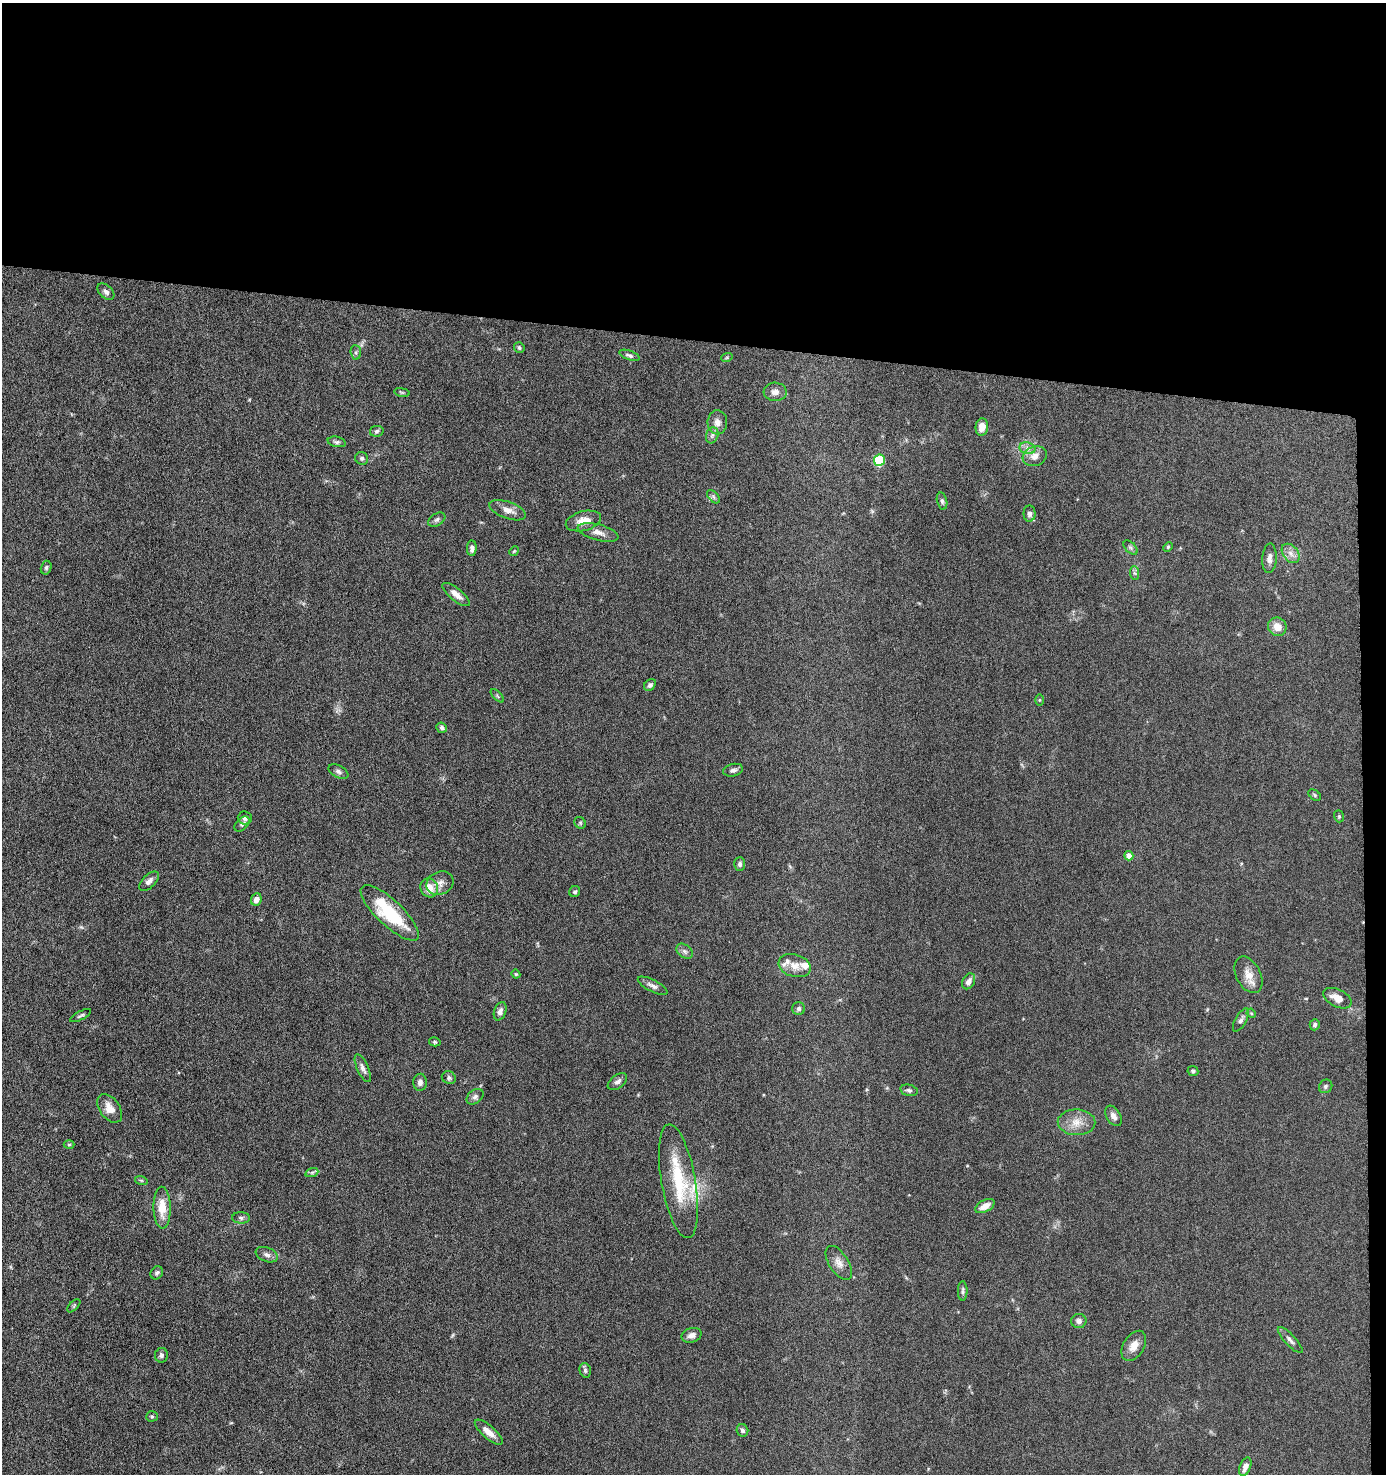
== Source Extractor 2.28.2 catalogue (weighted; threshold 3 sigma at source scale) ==
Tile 3 of 3 x 3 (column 3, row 1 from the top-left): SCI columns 2879-4262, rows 2949-4420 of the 4507 x 4427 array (HDU 1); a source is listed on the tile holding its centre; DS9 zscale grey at full resolution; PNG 1388 x 1476 px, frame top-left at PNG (2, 3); each listed source drawn as its Kron ellipse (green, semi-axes under 4 px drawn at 4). Shown black and unused: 24% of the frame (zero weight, under 6 of 11 exposures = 3% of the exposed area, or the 3 px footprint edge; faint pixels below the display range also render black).
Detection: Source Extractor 2.28.2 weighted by HDU 2 'WHT'; one run over the whole footprint, this tile lists its part. Background 0.0677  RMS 0.0054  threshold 0.022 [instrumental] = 3 sigma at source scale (4.09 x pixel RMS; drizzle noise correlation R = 1.36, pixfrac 0.8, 0.05/0.05 arcsec/px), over >= 5 px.
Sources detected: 104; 5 inside a brighter listed object's ellipse — not listed separately; the other 99 listed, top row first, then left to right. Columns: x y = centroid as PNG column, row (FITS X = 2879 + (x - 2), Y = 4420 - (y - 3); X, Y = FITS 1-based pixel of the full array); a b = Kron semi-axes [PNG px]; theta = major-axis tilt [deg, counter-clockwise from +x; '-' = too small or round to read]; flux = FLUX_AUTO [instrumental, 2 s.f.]
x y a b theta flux
106 292 10 6 -44 1.7
519 348 5 5 - 0.87
356 352 7 5 -85 1
629 355 10 4 -20 1.3
727 357 6 3 19 0.52
402 392 8 4 -9 0.67
775 392 11 9 -2 2.7
717 422 12 10 88 3.1
982 427 8 6 84 4
377 431 7 5 12 1
712 435 8 6 69 1.3
337 442 9 5 -12 1.1
1027 448 8 6 -12 1.9
1035 456 12 9 18 4.1
362 458 7 6 - 1.1
880 460 5 5 - 34
713 497 8 4 -46 1.1
942 501 8 5 -75 1.1
508 510 19 8 -19 4.2
1030 514 8 6 -90 1.6
437 520 9 6 32 1.2
583 521 18 9 15 5.9
598 532 21 8 -15 3.8
1131 547 8 5 -45 1.1
1168 547 5 4 - 0.58
472 548 8 5 88 1.6
514 551 5 4 - 0.51
1291 553 11 7 -51 2.9
1269 558 15 7 87 2.6
46 568 7 5 75 0.95
1134 573 7 4 -88 0.99
456 594 17 6 -39 3.4
1277 627 10 9 - 4.9
650 685 7 5 44 1.4
497 696 8 3 -46 0.66
1039 700 5 3 - 0.43
442 728 5 5 - 1.2
733 770 10 6 13 1.6
338 771 11 6 -29 1.5
1315 795 7 4 -38 0.76
1339 816 6 4 -71 0.69
245 818 7 6 - 1.7
580 823 6 5 - 0.79
242 824 9 5 44 1.3
1129 856 4 4 - 5.9
740 864 7 5 87 1.2
149 881 12 6 45 2.3
440 883 14 11 26 3.5
429 888 9 8 - 5.8
575 892 6 5 - 1.1
256 899 6 5 - 3.3
390 913 38 13 -43 28
685 951 9 6 -41 1.6
795 966 16 11 -16 5.1
516 974 4 4 - 0.52
1248 975 19 12 -63 5.7
969 981 8 6 60 2.4
653 986 16 6 -27 2.1
1337 998 15 8 -26 5.1
799 1009 6 6 - 1.4
500 1011 9 6 70 1.9
1251 1013 5 4 - 0.48
81 1016 11 3 27 0.96
1241 1020 13 5 61 1.5
1315 1025 5 5 - 1.1
435 1042 6 4 -15 0.67
363 1068 15 6 -66 2.1
1193 1071 5 5 - 0.78
449 1078 7 6 - 1.2
420 1082 8 6 89 1.7
617 1082 11 6 36 1.8
1326 1086 7 6 - 1.1
909 1090 9 5 -14 1.2
475 1097 9 6 38 1.6
110 1108 16 10 -54 5.1
1113 1116 11 7 -58 2.5
1077 1122 19 13 -2 6.5
69 1144 5 3 - 0.52
312 1172 7 4 19 0.75
141 1180 6 4 -19 0.64
678 1181 58 17 -80 26
985 1206 11 6 28 4.2
162 1208 21 8 -88 8.6
241 1218 9 5 -1 1.3
267 1255 11 7 -22 2.1
839 1263 19 9 -57 3.9
157 1273 7 5 54 1.1
963 1291 9 5 -90 1.2
74 1306 8 3 45 0.63
1079 1321 7 7 - 2.1
692 1335 10 7 15 2.3
1290 1340 17 5 -47 1.9
1134 1346 16 10 58 4.6
161 1355 7 6 - 1.3
585 1370 7 5 -75 1
152 1416 6 5 - 0.75
742 1430 6 5 - 1.4
489 1432 17 6 -41 4.5
1245 1467 10 5 69 3.4